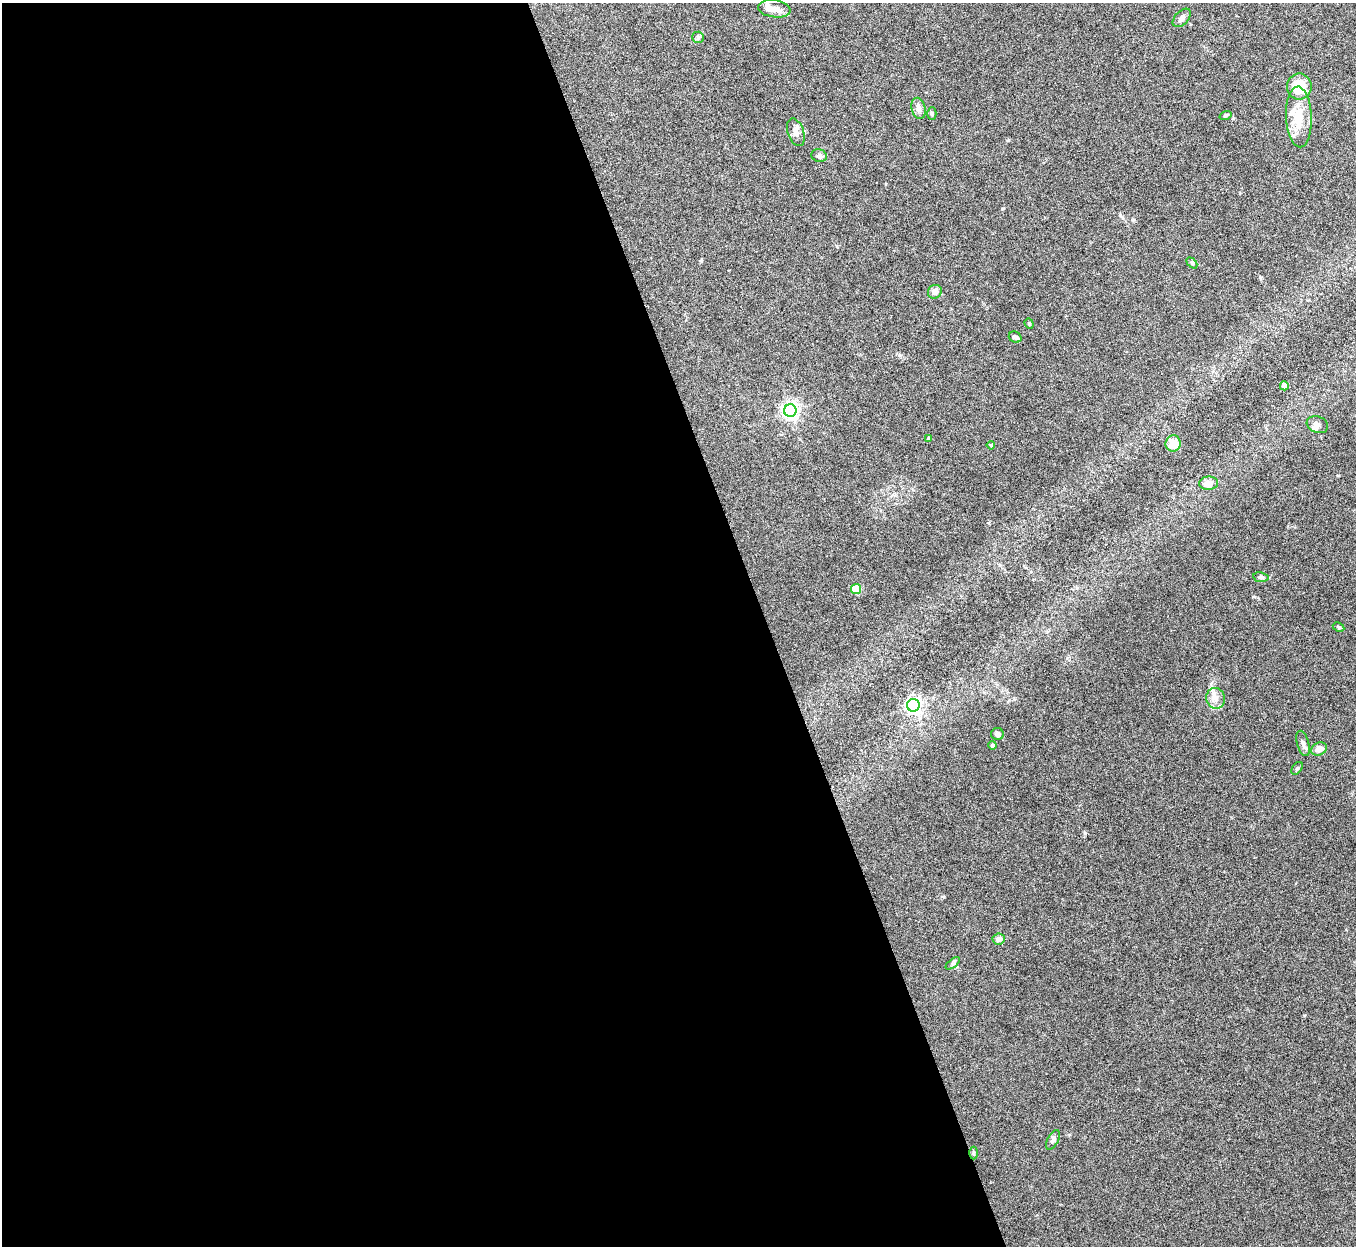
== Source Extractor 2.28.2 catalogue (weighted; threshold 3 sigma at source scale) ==
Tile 9 of 4 x 4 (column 1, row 3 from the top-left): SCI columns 3-1356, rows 1397-2640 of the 5420 x 5405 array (HDU 1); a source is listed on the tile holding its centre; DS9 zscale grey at full resolution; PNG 1358 x 1248 px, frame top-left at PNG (2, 3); each listed source drawn as its Kron ellipse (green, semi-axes under 4 px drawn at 4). Shown black and unused: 57% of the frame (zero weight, under 5 of 10 exposures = <1% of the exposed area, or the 3 px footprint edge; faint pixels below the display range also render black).
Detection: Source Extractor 2.28.2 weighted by HDU 2 'WHT'; one run over the whole footprint, this tile lists its part. Background 0.157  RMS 0.0059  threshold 0.024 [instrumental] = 3 sigma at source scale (4.09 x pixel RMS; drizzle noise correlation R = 1.36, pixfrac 0.8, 0.05/0.05 arcsec/px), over >= 5 px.
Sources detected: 38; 3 inside a brighter listed object's ellipse — not listed separately; the other 35 listed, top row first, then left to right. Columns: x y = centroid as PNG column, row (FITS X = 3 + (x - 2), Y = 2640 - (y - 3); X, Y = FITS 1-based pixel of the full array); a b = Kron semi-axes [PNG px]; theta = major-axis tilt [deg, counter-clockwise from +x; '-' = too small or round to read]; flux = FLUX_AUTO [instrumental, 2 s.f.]
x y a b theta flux
774 9 16 8 -8 4.7
1182 18 11 6 47 2
698 37 6 5 - 1
1299 87 13 12 - 16
919 108 11 7 -77 2.9
932 114 6 4 -89 0.86
1225 116 6 4 19 0.81
1299 117 30 13 -88 13
796 132 14 8 -72 3.3
819 156 8 6 -17 1.5
1192 263 6 4 -46 0.7
935 292 7 6 - 3
1029 324 5 4 - 0.61
1015 337 6 5 - 1.4
1284 386 4 4 - 8
790 411 6 6 - 200
1317 425 11 8 -20 2
928 439 4 4 - 1.1
1173 444 8 7 - 8.6
991 445 4 4 - 0.63
1208 483 10 6 5 5.1
1261 577 8 5 -7 1.2
856 589 5 5 - 19
1338 627 6 4 -27 0.76
1216 698 10 9 - 4
913 705 6 6 - 180
997 734 6 6 - 2
1303 743 13 6 -73 2
992 745 4 4 - 0.95
1319 749 8 6 24 4.9
1297 768 7 4 53 0.83
999 939 6 5 - 2.8
953 963 8 4 38 1
1053 1140 10 5 62 1.7
974 1153 6 4 89 0.68
Unlisted compact peaks at least as high as the median listed source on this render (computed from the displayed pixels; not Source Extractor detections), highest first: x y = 1085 833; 1120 215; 1260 277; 944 897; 1338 475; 1304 1015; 1133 220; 1003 208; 899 355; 1008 140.